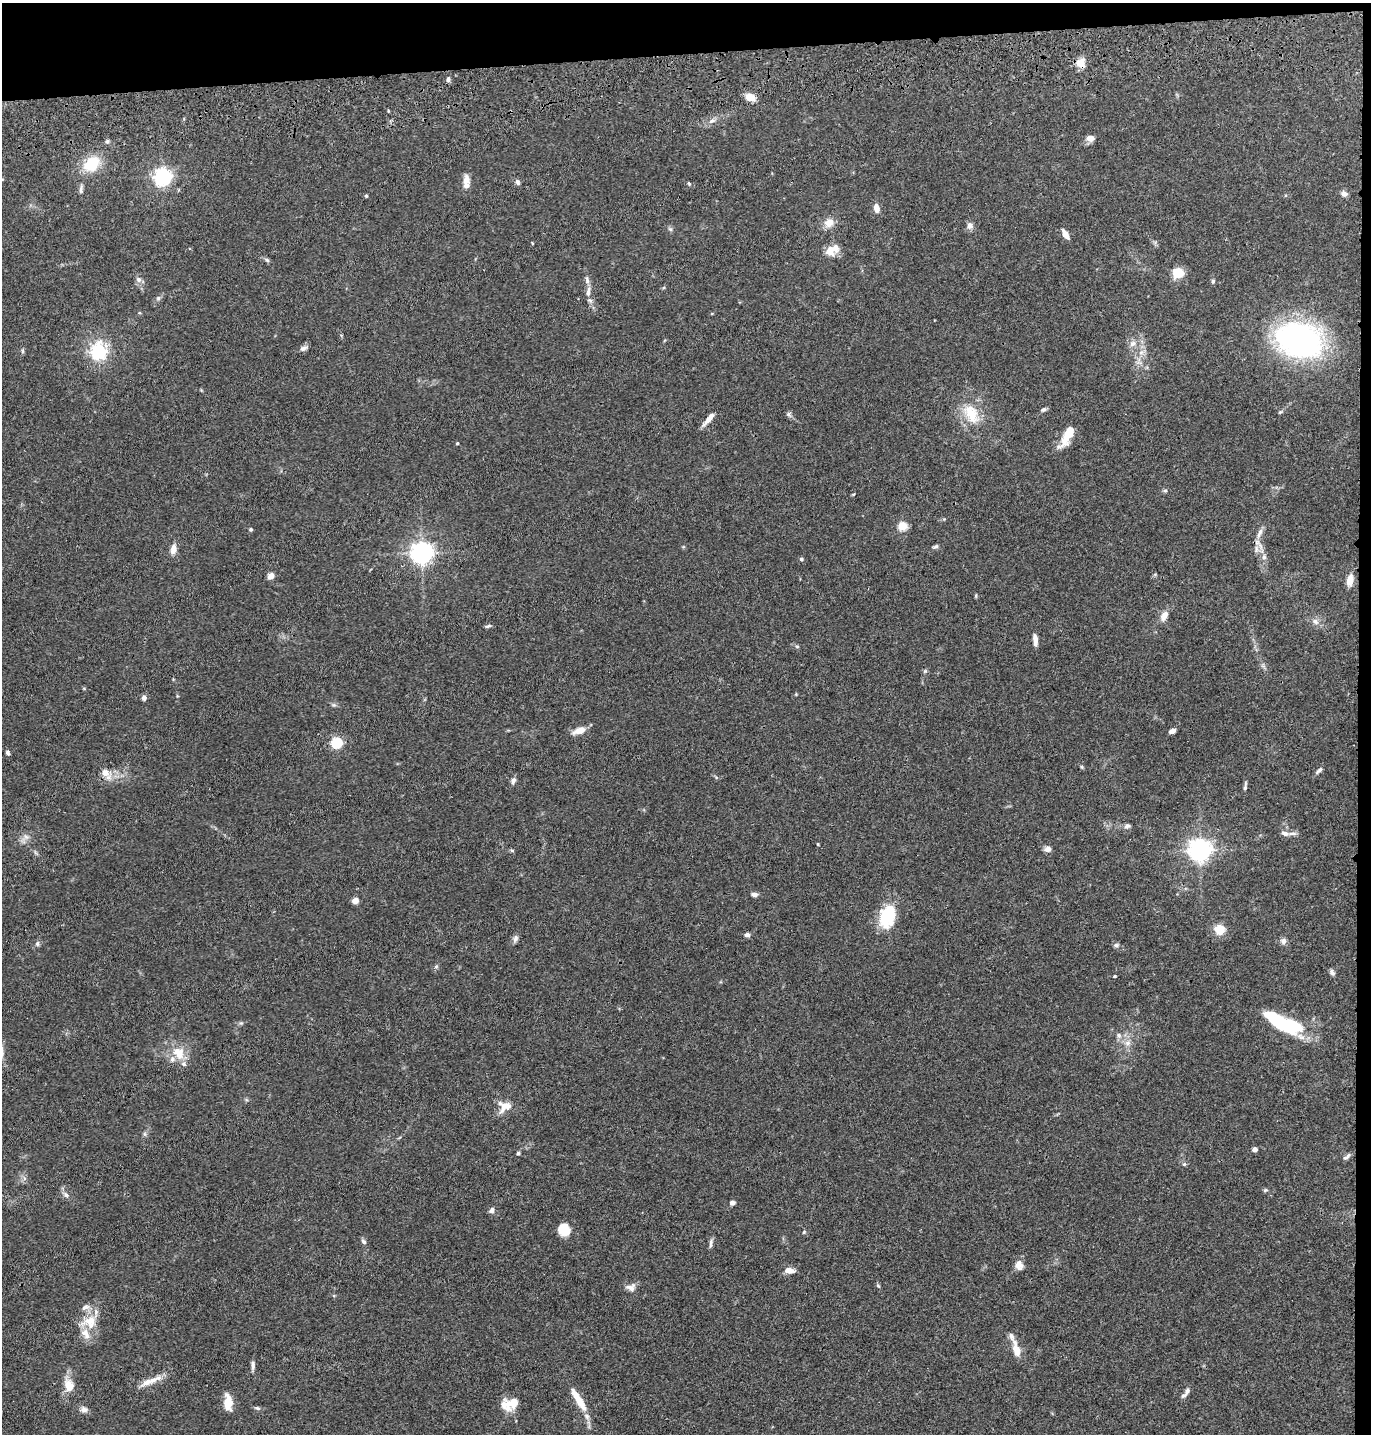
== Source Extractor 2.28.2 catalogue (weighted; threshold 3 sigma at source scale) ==
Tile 3 of 3 x 3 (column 3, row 1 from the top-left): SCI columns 2859-4227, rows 2980-4411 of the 4349 x 4527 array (HDU 1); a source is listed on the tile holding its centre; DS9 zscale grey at full resolution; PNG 1373 x 1436 px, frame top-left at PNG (2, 3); no overlay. Shown black and unused: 5% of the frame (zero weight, under 3 of 4 exposures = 6% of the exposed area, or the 3 px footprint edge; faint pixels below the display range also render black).
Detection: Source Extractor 2.28.2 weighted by HDU 2 'WHT'; one run over the whole footprint, this tile lists its part. Background 0.0829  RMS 0.0061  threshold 0.0276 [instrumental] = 3 sigma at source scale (4.5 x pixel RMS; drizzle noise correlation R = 1.50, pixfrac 1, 0.05/0.05 arcsec/px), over >= 5 px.
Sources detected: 133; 1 inside a brighter object's white glare — not listed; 10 inside a brighter listed object's ellipse — not listed separately; the other 122 listed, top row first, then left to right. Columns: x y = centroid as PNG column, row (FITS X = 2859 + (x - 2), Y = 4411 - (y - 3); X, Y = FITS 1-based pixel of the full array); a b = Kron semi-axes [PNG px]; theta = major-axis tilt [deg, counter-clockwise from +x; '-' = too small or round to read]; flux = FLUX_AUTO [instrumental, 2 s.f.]
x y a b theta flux
1081 63 12 9 -67 6.4
448 79 6 4 -89 1.4
750 97 8 6 -21 10
712 121 10 6 29 2.6
1090 138 11 8 -1 3.3
107 141 6 5 - 1
91 164 20 15 37 18
162 177 6 6 - 250
2 179 4 3 - 0.49
466 180 15 9 80 4.1
518 182 8 6 -70 1.6
689 183 5 4 - 0.64
81 189 13 4 78 1.7
1344 194 8 7 - 2.2
366 196 4 4 - 0.72
876 208 9 6 -77 4.6
829 223 11 10 - 5.9
970 226 8 7 - 3
670 229 6 5 - 1
1065 234 10 5 -58 4.9
532 243 4 2 - 0.45
830 251 15 14 - 6.3
267 260 8 4 -36 1.2
1178 273 11 10 - 10
139 280 7 7 - 2.1
1213 281 6 5 - 0.99
588 292 15 6 81 3.4
158 298 6 5 - 1.2
1300 340 43 30 -20 160
1133 344 10 7 43 3
304 348 10 6 30 2.1
22 351 6 4 -90 0.82
98 352 7 6 - 130
1141 352 7 5 1 1.7
1043 409 7 5 24 1.4
789 414 9 5 -53 1.4
971 414 30 17 -58 18
708 419 20 5 51 4.4
1067 435 29 9 64 12
457 443 4 3 - 0.64
1165 491 6 4 1 0.87
902 526 5 5 - 30
251 529 4 4 - 0.92
1260 533 17 6 67 3.6
935 546 9 4 11 1.1
173 549 10 7 81 4.6
1256 549 12 5 86 2.7
421 553 7 7 - 440
1264 557 7 6 - 2
801 559 5 4 - 1
271 576 7 6 - 3.7
1350 580 12 7 80 6.1
976 596 6 3 -90 0.66
1164 616 14 8 61 4.1
1315 622 9 7 -46 2.7
488 626 8 3 20 0.99
1035 640 13 5 -84 3.9
925 671 6 4 45 0.86
144 698 6 5 - 2.2
334 705 7 4 -17 1.1
580 730 13 7 19 7.2
1172 731 6 4 23 2.7
336 742 5 5 - 68
8 753 6 4 -60 1.2
1082 767 5 4 - 0.72
1319 770 13 4 42 1.6
106 773 19 9 -48 6
513 780 9 6 72 1.9
1245 786 12 4 81 1.4
1127 826 9 6 34 1.6
1285 833 10 6 -19 2.3
26 837 7 4 -19 1.5
818 844 3 3 - 0.59
1048 849 8 8 - 2.4
512 850 6 4 -2 0.74
1200 850 8 7 - 500
754 894 7 5 -7 2.1
355 901 6 6 - 3.7
887 916 27 18 74 25
1219 929 15 14 - 6.7
747 935 6 5 - 2
515 938 11 6 70 2
1283 941 8 7 - 2.2
37 944 8 6 76 1.3
1116 945 8 5 0 1.3
436 966 6 4 20 0.86
1332 972 8 5 -57 1.7
1114 976 4 3 - 0.74
241 1023 5 5 - 0.88
1285 1025 46 16 -25 39
1119 1035 7 6 - 1.8
1127 1043 8 7 - 2.6
179 1053 18 14 -55 11
505 1106 18 14 9 7.9
145 1134 7 4 -71 0.94
1254 1149 4 4 - 3.4
518 1153 4 4 - 0.86
1346 1157 12 5 39 1.7
1184 1164 5 5 - 0.95
1265 1190 6 4 21 0.93
66 1195 8 6 -45 2
732 1203 5 4 - 2.5
492 1210 6 5 - 2.3
564 1229 11 11 - 12
804 1232 5 3 - 0.65
364 1242 7 5 -46 1.4
711 1243 13 4 83 1.8
1019 1265 11 10 - 4.5
789 1270 12 6 -3 4.7
878 1286 8 3 -45 0.7
631 1287 13 10 4 3.4
89 1322 24 17 13 14
1016 1350 19 8 -74 7.9
253 1365 11 5 -86 2
150 1381 32 7 21 7.3
69 1385 15 11 -70 8.1
1187 1391 11 6 67 2.4
579 1400 31 8 -58 12
228 1402 16 8 -86 9.4
511 1403 19 10 16 13
257 1408 8 5 -16 1.2
84 1410 9 8 - 2.6
Overlapping masked pixels (flux is a lower limit): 1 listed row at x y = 1081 63
Isophote crosses this tile's border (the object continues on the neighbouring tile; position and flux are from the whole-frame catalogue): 1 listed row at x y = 2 179